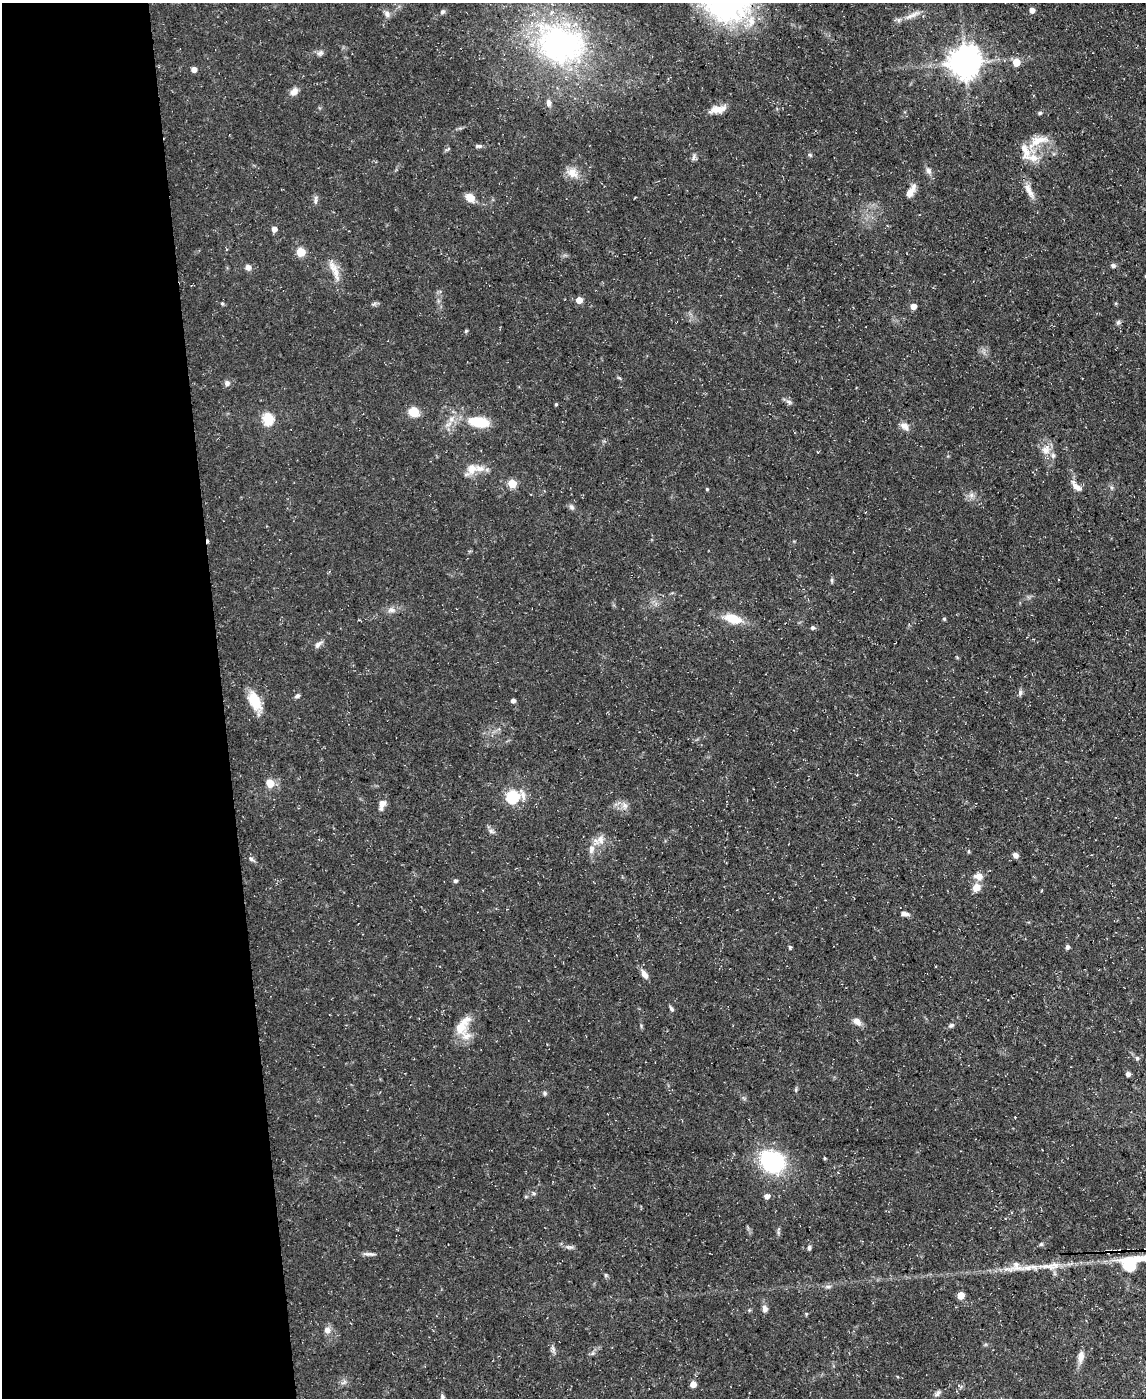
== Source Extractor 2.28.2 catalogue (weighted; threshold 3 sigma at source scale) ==
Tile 5 of 4 x 3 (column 1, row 2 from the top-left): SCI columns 1-1144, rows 1524-2919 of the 4575 x 4549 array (HDU 1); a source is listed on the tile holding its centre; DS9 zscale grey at full resolution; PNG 1148 x 1400 px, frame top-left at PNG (2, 3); no overlay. Shown black and unused: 19% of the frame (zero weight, under 3 of 5 exposures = <1% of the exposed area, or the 3 px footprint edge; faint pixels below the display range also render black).
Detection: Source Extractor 2.28.2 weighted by HDU 2 'WHT'; one run over the whole footprint, this tile lists its part. Background 0.0654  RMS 0.0044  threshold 0.0196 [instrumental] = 3 sigma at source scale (4.5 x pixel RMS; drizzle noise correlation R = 1.50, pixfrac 1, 0.05/0.05 arcsec/px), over >= 5 px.
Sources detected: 114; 1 inside a brighter object's white glare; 1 cosmic-ray / hot-pixel residue — not listed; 6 inside a brighter listed object's ellipse — not listed separately; the other 106 listed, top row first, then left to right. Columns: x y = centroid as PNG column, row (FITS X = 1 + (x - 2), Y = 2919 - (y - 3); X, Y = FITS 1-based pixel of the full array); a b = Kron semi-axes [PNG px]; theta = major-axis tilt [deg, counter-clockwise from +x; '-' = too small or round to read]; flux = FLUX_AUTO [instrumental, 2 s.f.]
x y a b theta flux
1032 10 5 5 - 2.4
442 12 7 6 - 1
387 14 9 7 -58 1.7
912 15 25 6 22 3.7
751 21 19 10 86 6.2
560 44 73 55 -22 110
320 53 10 6 23 1.4
964 62 9 9 - 710
1016 62 5 5 - 8
194 69 5 5 - 2.9
294 91 11 7 44 2.7
549 103 9 6 -83 1.7
718 109 20 9 6 4.6
1040 113 6 4 21 0.61
1037 141 30 11 16 7.7
478 146 9 5 0 1
448 149 9 3 40 0.55
810 155 6 4 -44 0.57
694 157 10 3 75 0.93
1034 158 15 10 -6 5.1
928 171 9 7 -59 1.7
572 173 17 11 -35 4.7
1029 190 24 8 -63 3.9
910 193 12 8 59 3.3
470 197 11 8 -35 4.4
315 201 9 4 82 1.1
274 229 5 5 - 2.5
301 252 5 5 - 17
1113 265 6 5 - 1.2
248 267 7 6 - 1.7
335 271 33 8 -68 5.2
579 300 5 5 - 5.6
222 303 5 4 - 0.63
1116 303 4 4 - 0.5
913 306 5 5 - 3.8
1118 322 7 5 68 0.91
466 331 5 4 - 0.61
227 383 7 7 - 1.6
789 402 9 4 -35 1.2
556 404 3 3 - 0.52
413 412 9 8 - 7.9
268 419 6 6 - 31
451 419 8 8 - 2.3
479 422 21 10 -8 14
904 426 13 8 -42 2.8
1045 450 11 11 - 4
472 469 14 11 75 4.8
512 483 5 5 - 13
1076 486 18 7 -43 3
707 489 4 3 - 0.45
971 495 7 6 - 1.6
572 507 8 5 -28 1.1
832 580 6 4 -90 0.68
391 610 11 6 5 2
733 619 19 10 -15 9.2
944 619 4 4 - 0.59
812 628 5 5 - 0.95
318 645 11 6 49 1.7
1020 693 8 5 89 1.1
297 696 7 5 18 1.1
513 700 4 4 - 1.5
255 701 24 12 -66 9.9
270 783 9 8 - 4.7
513 797 7 6 - 50
382 805 15 7 72 2.8
625 805 8 6 -45 1.6
491 831 9 5 -36 1.2
601 840 15 8 -74 3.3
591 849 11 8 79 2.9
1015 855 6 5 - 2
251 859 7 5 -36 0.99
978 876 11 9 -6 3.5
455 881 5 5 - 0.85
976 887 9 8 - 4.1
905 914 10 6 -8 1.7
790 947 5 3 - 0.74
1067 947 4 4 - 1.3
644 974 12 7 -58 2.5
671 1009 7 4 -49 0.92
857 1022 12 8 -38 2.5
463 1025 30 13 58 8.4
951 1025 8 6 26 0.99
1137 1058 6 5 - 0.79
1128 1074 4 4 - 1.9
796 1089 6 4 72 0.59
545 1093 6 5 - 0.8
824 1158 5 3 - 0.44
772 1161 31 24 -31 34
534 1193 5 5 - 0.66
767 1196 6 5 - 2.2
1041 1244 5 5 - 0.77
569 1247 12 5 -7 1.4
809 1247 7 4 76 1
369 1254 17 4 -5 1.5
1129 1262 23 19 -82 12
1050 1266 40 8 4 8.3
606 1275 5 5 - 0.62
828 1286 8 4 8 1
961 1295 5 5 - 7.1
765 1309 8 6 -76 1.8
327 1330 8 7 - 2.6
593 1353 7 4 70 0.72
1081 1356 11 7 79 3.4
693 1384 5 5 - 4.3
937 1394 10 5 53 1.1
442 1397 7 6 - 1